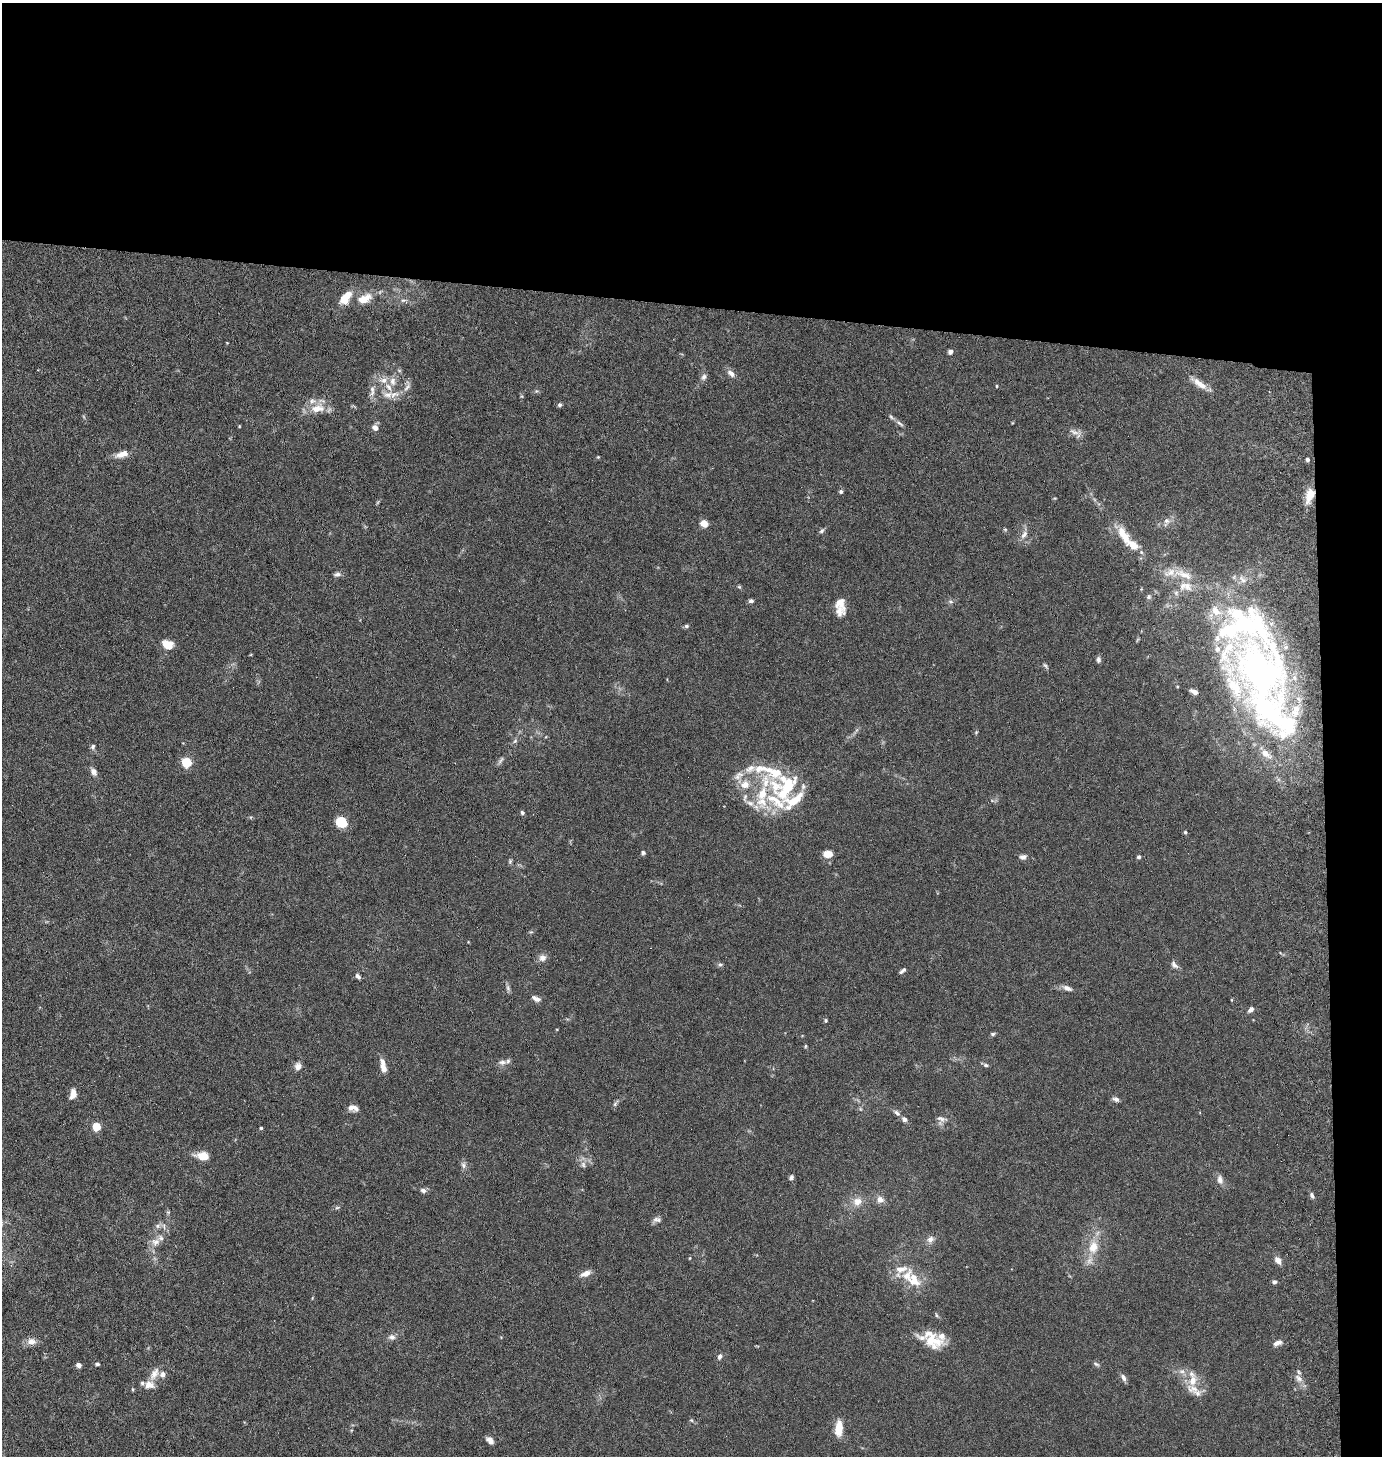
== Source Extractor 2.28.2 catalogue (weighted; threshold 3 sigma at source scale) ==
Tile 3 of 3 x 3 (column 3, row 1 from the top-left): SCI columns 2919-4298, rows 2917-4370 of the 4500 x 4376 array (HDU 1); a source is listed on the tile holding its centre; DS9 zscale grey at full resolution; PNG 1384 x 1458 px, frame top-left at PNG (2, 3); no overlay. Shown black and unused: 24% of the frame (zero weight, under 5 of 10 exposures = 3% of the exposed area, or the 3 px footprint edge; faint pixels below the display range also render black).
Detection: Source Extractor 2.28.2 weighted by HDU 2 'WHT'; one run over the whole footprint, this tile lists its part. Background 0.0206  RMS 0.0018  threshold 0.00729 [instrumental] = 3 sigma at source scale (4.09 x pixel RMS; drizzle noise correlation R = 1.36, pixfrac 0.8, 0.05/0.05 arcsec/px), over >= 5 px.
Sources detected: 164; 1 too faint to see at this stretch — not listed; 33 inside a brighter listed object's ellipse — not listed separately; the other 130 listed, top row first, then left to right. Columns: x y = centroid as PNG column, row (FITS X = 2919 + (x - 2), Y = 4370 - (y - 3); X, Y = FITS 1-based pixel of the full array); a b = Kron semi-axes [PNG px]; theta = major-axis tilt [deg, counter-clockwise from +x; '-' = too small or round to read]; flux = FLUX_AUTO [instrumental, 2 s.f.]
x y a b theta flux
345 298 18 10 52 2.8
365 299 22 12 24 2.4
403 300 8 4 8 0.38
227 343 4 2 - 0.098
950 352 4 4 - 0.74
731 373 11 7 -38 0.89
704 377 9 6 70 0.59
384 380 12 9 6 1.4
1199 384 24 7 -35 1.8
407 386 18 6 68 0.85
997 386 4 4 - 0.15
372 391 18 7 86 1.1
388 395 16 11 -2 1.8
522 396 5 5 - 0.2
560 405 5 4 - 0.4
317 408 21 12 8 2.7
900 423 12 5 -36 0.51
239 426 5 3 - 0.13
375 428 8 6 -35 0.84
1074 432 17 7 -22 0.99
122 454 17 7 19 1.6
598 457 4 4 - 0.14
1307 459 4 4 - 0.44
841 491 5 5 - 0.34
1310 495 18 9 73 2.5
1055 498 5 3 - 0.14
1167 521 9 8 - 0.85
704 523 6 5 - 2
1005 529 6 4 -1 0.19
822 531 8 5 50 0.36
1024 535 13 7 56 0.9
1124 535 29 11 -61 3.5
1170 572 20 13 15 2.5
337 574 9 6 8 0.52
739 587 6 5 - 0.21
1149 597 7 6 - 0.41
751 601 7 5 -6 0.38
950 601 8 5 -17 0.35
839 603 15 12 -49 1.8
1244 625 85 84 - 48
686 626 5 5 - 0.32
168 645 11 8 -30 2.6
1098 660 7 6 - 0.51
1045 666 9 4 -41 0.29
1260 671 36 25 -39 67
1273 714 132 33 -40 34
976 732 5 4 - 0.19
515 741 7 4 45 0.34
93 747 8 6 84 0.39
1265 753 15 8 -42 1.6
501 760 12 5 55 0.43
187 762 5 5 - 11
770 771 68 15 -13 7
94 772 7 5 -57 1
745 784 11 10 - 1.9
787 787 41 16 57 8.5
763 793 61 14 78 6.7
745 798 14 5 81 0.58
992 801 6 4 -20 0.24
522 813 5 5 - 0.32
341 822 10 8 -43 4.9
1185 832 5 4 - 0.25
643 853 5 5 - 0.3
828 854 11 8 1 1.4
1023 857 10 7 14 0.6
1139 857 5 4 - 0.34
510 861 7 5 70 0.27
542 958 9 8 - 0.97
720 965 8 5 7 0.34
1174 965 12 7 -53 0.69
902 971 9 4 38 0.38
358 976 7 5 -48 0.45
508 988 10 5 -72 0.45
1067 988 11 6 -21 0.85
536 999 11 6 -24 0.77
1251 1009 7 5 45 0.69
826 1020 4 4 - 0.23
993 1034 6 4 1 0.3
805 1046 5 3 - 0.19
502 1062 14 7 0 0.82
986 1065 7 5 -11 0.32
298 1067 9 7 82 0.95
383 1069 10 7 -79 1.1
73 1094 11 7 73 1.4
1116 1099 8 5 -23 0.58
615 1103 10 4 54 0.37
351 1107 8 7 - 0.96
861 1109 6 4 -70 0.21
897 1113 10 6 -41 0.55
904 1119 6 5 - 0.58
941 1119 14 10 -13 0.98
97 1126 5 5 - 6.8
261 1128 4 4 - 0.21
203 1156 16 9 -6 2.1
583 1164 9 6 -75 0.58
463 1165 10 7 -69 0.59
791 1177 6 5 - 0.38
1220 1180 12 8 -79 0.88
423 1190 7 6 - 0.59
1312 1195 6 5 - 0.45
880 1200 9 8 - 1.1
857 1201 12 11 - 1.7
337 1208 6 4 27 0.27
168 1212 5 5 - 0.22
657 1220 12 7 8 0.62
158 1226 8 6 21 0.5
930 1239 11 8 37 0.89
155 1242 14 11 43 1.5
1093 1247 15 11 81 2.9
690 1258 5 3 - 0.13
1278 1260 9 6 -60 1.1
586 1273 11 6 22 1.3
914 1280 26 14 -64 3.9
1274 1282 6 5 - 0.39
936 1315 6 4 -71 0.23
392 1337 10 8 -2 0.7
932 1340 30 17 -28 4.6
31 1341 11 9 6 1.2
1277 1343 10 6 27 0.89
720 1356 8 6 62 0.5
97 1364 5 4 - 0.29
1096 1364 10 4 -26 0.33
79 1365 5 5 - 0.72
154 1374 21 9 60 1.6
1123 1378 11 6 -65 0.59
1298 1378 13 8 -44 1
1192 1379 20 10 -88 2.8
691 1420 5 4 - 0.23
839 1429 14 7 85 3.7
490 1440 10 6 -46 0.83
Overlapping masked pixels (flux is a lower limit): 1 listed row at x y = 1310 495